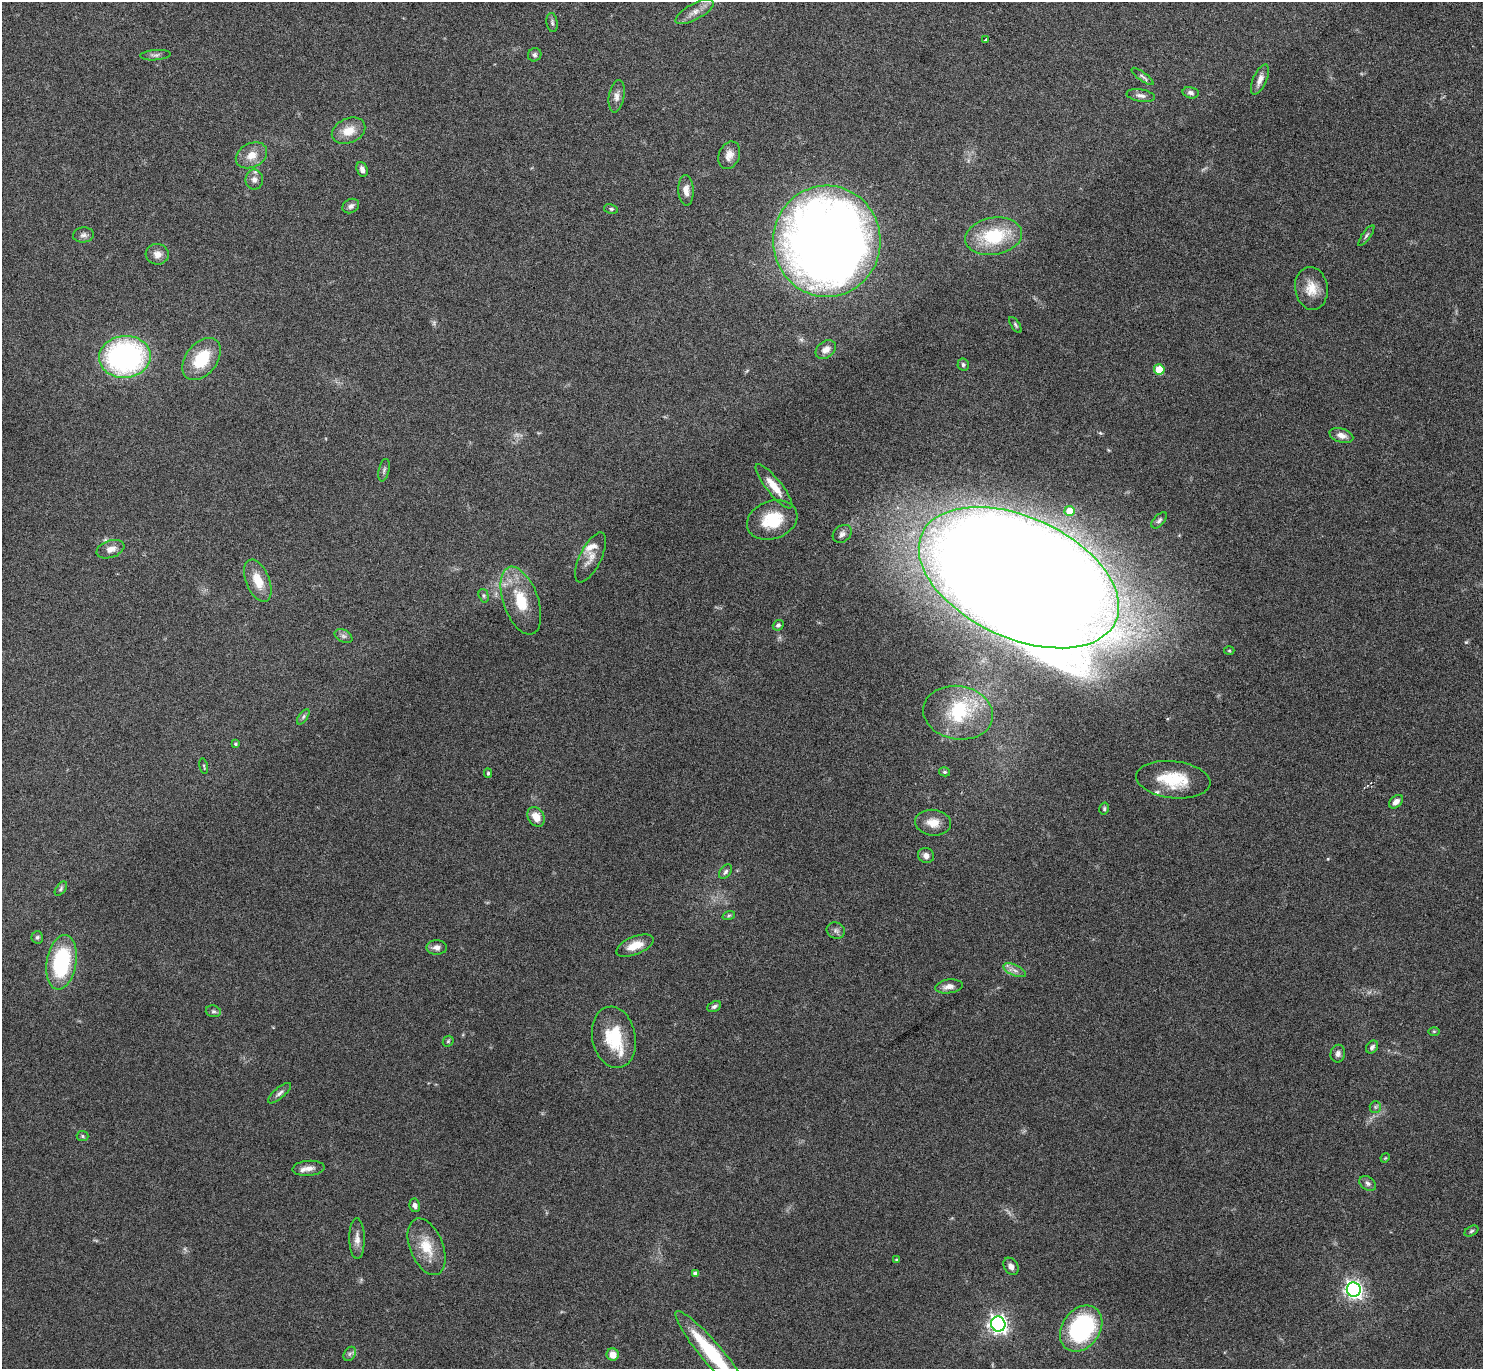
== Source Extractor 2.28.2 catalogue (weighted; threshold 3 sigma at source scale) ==
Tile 10 of 4 x 4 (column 2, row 3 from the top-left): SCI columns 1493-2973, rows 1546-2912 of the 5947 x 5942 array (HDU 1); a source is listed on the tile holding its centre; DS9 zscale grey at full resolution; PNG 1485 x 1371 px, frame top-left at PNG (2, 2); each listed source drawn as its Kron ellipse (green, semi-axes under 4 px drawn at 4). Shown black and unused: <1% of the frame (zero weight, under 4 of 8 exposures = <1% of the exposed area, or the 3 px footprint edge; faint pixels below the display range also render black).
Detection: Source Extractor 2.28.2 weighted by HDU 2 'WHT'; one run over the whole footprint, this tile lists its part. Background 0.0651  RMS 0.005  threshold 0.0203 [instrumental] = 3 sigma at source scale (4.09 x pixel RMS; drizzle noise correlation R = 1.36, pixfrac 0.8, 0.05/0.05 arcsec/px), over >= 5 px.
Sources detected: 106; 4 too faint to see at this stretch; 2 inside a brighter object's white glare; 2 cosmic-ray / hot-pixel residue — neither listed nor drawn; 4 inside a brighter listed object's ellipse — not listed separately; the other 94 listed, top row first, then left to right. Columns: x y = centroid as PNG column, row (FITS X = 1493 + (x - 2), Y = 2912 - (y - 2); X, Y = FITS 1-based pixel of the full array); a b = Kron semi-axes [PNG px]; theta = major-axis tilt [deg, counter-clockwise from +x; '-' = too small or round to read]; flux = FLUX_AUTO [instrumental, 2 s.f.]
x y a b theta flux
694 12 21 8 28 4.3
552 23 9 5 -82 1.1
985 39 4 3 - 3.7
155 55 15 5 4 1.6
535 55 7 6 - 1.2
1142 76 13 4 -37 1.3
1260 80 16 7 66 3
1191 93 8 5 -12 1.6
617 96 16 7 81 2.9
1141 96 14 6 -10 2.3
349 131 17 12 24 7.8
251 155 16 12 27 5.8
729 155 14 10 68 3.8
362 169 8 5 -72 2
254 180 10 8 -89 2.5
686 190 15 7 -87 3.7
351 206 8 6 29 1.6
611 209 7 5 -10 0.86
83 235 10 7 5 1.7
994 236 29 18 10 26
1366 236 12 4 55 1.1
827 241 55 53 -88 680
157 254 11 10 - 3.5
1311 288 21 16 -82 8.2
1015 325 9 4 -57 0.86
826 350 11 8 36 3.2
125 357 26 21 5 100
202 359 24 15 52 19
963 365 6 6 - 1
1159 369 5 5 - 12
1341 435 12 7 -18 3
384 470 11 5 78 1.2
774 486 27 7 -51 7.5
1070 511 5 5 - 6.6
772 520 26 19 20 17
1159 520 10 5 47 1.2
842 534 10 8 39 2
110 549 14 8 19 3.7
590 557 27 10 64 5
1019 578 106 60 -25 4300
258 581 22 11 -67 9.4
484 596 7 5 -74 0.89
521 601 35 17 -70 17
778 625 5 5 - 1.1
343 636 9 6 -27 1.4
1229 651 5 3 - 0.48
958 713 35 26 -10 29
303 717 9 4 55 1.1
235 744 4 4 - 0.62
204 766 8 3 -78 0.53
945 772 5 4 - 0.79
488 773 4 4 - 0.68
1173 780 37 18 -6 20
1396 802 8 5 43 2.4
1104 809 6 4 77 0.74
536 817 10 8 -59 5.5
933 823 18 13 -7 6.1
926 855 8 7 - 2.3
725 872 8 5 52 1.2
61 889 8 4 54 0.86
729 915 6 4 19 0.75
836 931 9 8 - 1.6
37 937 6 5 - 0.94
635 946 20 9 22 6.8
437 947 10 7 1 2.6
61 962 27 15 80 43
1015 970 12 5 -24 2.3
949 986 14 7 8 3.1
714 1006 7 5 26 1.2
213 1011 8 5 -14 1.1
1434 1031 6 4 0 0.59
614 1037 31 21 -79 21
448 1041 6 5 - 0.73
1372 1047 7 5 52 1.4
1338 1054 9 7 78 1.8
279 1093 14 5 40 1.8
1375 1107 6 5 - 0.91
82 1136 6 5 - 0.74
1385 1158 5 4 - 0.45
308 1168 16 7 4 3.3
1368 1183 9 6 -35 1.5
415 1205 7 5 -79 1.7
1471 1231 7 4 28 0.84
357 1239 20 7 -89 3.7
426 1247 30 16 -68 12
896 1260 4 4 - 0.46
1011 1266 9 7 -57 1.9
695 1274 4 4 - 1.9
1354 1290 7 7 - 200
998 1324 7 7 - 210
1081 1329 25 19 53 59
712 1353 55 10 -49 35
350 1354 7 5 59 1.2
613 1355 6 6 - 4.7
Isophote crosses this tile's border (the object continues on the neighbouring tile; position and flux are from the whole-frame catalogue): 1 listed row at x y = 712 1353